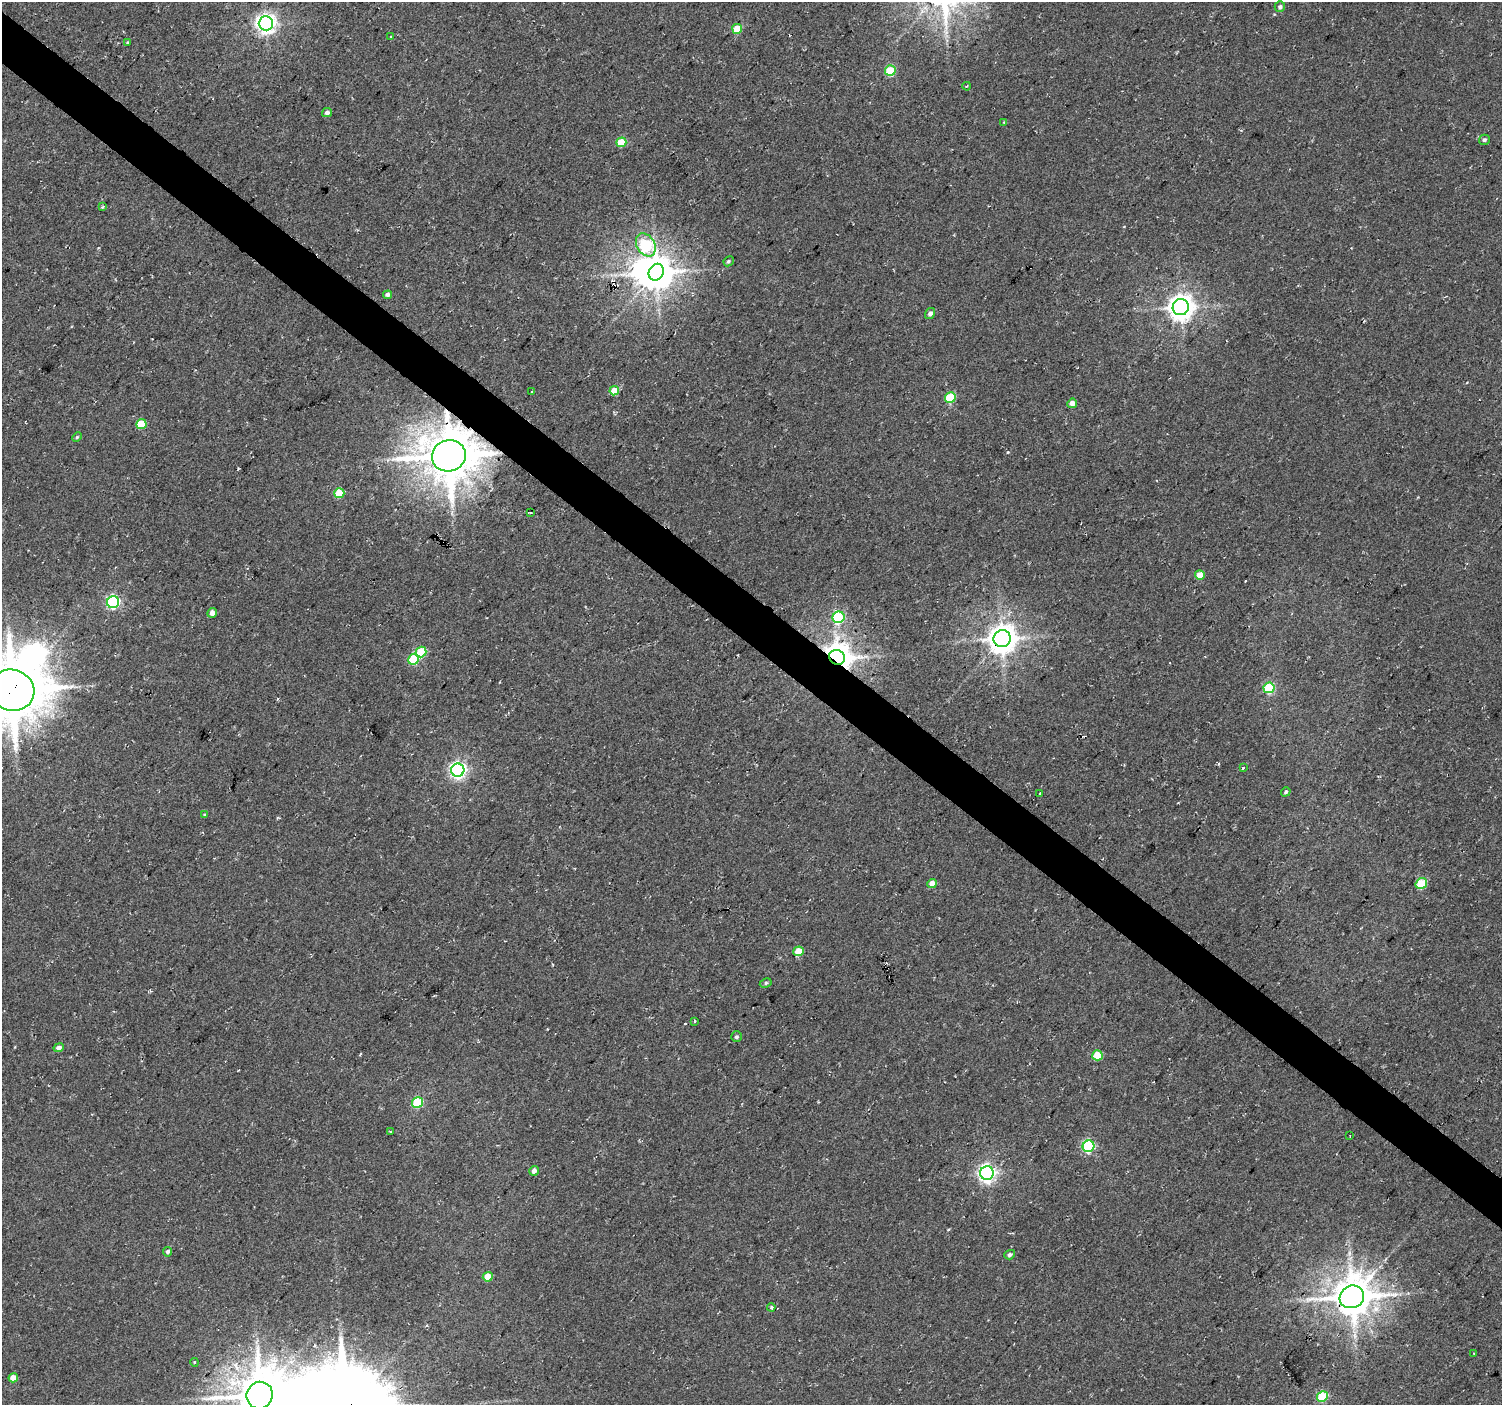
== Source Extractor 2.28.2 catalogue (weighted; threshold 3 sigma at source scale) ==
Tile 11 of 4 x 4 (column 3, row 3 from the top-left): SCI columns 3005-4504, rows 1643-3045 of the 6003 x 6026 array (HDU 1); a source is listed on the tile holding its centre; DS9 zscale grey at full resolution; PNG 1504 x 1407 px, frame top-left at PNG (2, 2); each listed source drawn as its Kron ellipse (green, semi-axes under 4 px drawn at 4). Shown black and unused: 4% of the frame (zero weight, under 2 of 3 exposures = <1% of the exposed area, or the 3 px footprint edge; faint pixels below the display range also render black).
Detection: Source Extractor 2.28.2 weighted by HDU 2 'WHT'; one run over the whole footprint, this tile lists its part. Background 0.0266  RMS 0.0082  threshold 0.0367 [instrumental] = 3 sigma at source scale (4.5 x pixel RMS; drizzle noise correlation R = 1.50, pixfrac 1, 0.0396/0.0396 arcsec/px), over >= 5 px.
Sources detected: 71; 3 inside a brighter object's white glare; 2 cosmic-ray / hot-pixel residue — neither listed nor drawn; the other 66 listed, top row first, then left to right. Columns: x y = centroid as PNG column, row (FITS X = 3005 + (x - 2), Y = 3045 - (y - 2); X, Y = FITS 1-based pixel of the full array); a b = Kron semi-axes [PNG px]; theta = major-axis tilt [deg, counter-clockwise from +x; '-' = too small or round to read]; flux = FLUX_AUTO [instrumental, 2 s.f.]
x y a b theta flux
1280 7 5 5 - 2.4
266 23 7 7 - 460
737 29 5 5 - 23
391 37 4 3 - 0.65
127 42 4 3 - 0.94
890 71 5 5 - 31
967 86 4 2 - 0.64
327 113 5 4 - 3
1004 122 4 4 - 0.76
1484 140 5 5 - 1.9
621 142 5 5 - 27
102 207 4 3 - 1.1
646 245 12 9 -57 77
729 261 5 4 - 1.3
656 272 9 7 58 1400
388 295 4 4 - 3
1181 307 8 8 - 900
930 313 6 4 56 2.7
614 391 5 4 - 16
532 392 3 2 - 1.7
950 397 5 5 - 35
1072 403 5 4 - 6.6
141 424 5 5 - 26
77 437 5 3 - 0.93
449 456 17 15 16 3700
339 493 5 5 - 29
530 513 4 2 - 1
1200 575 5 4 - 13
113 602 6 6 - 130
212 613 5 4 - 4.7
839 617 6 6 - 70
1002 638 9 8 - 1200
421 652 5 5 - 32
837 657 8 7 - 1400
414 659 6 5 - 46
1269 688 5 5 - 52
12 690 23 20 -16 4600
1243 768 3 3 - 2.2
458 770 6 6 - 270
1286 792 5 4 - 1.4
1040 794 3 2 - 1.1
205 814 4 3 - 1.1
932 883 5 4 - 11
1421 884 6 5 - 35
798 951 5 5 - 22
766 983 6 4 28 1.4
695 1021 3 3 - 3.6
736 1037 5 5 - 1.8
59 1048 5 4 - 3
1097 1055 5 5 - 24
417 1103 5 5 - 43
390 1131 3 3 - 1.6
1350 1136 3 2 - 0.96
1088 1146 6 5 - 92
534 1171 5 4 - 4.3
987 1173 7 7 - 350
167 1252 5 4 - 2
1010 1255 5 4 - 2.1
488 1277 5 4 - 15
1352 1297 12 11 - 2500
771 1307 4 3 - 1.1
1474 1353 3 3 - 2.5
194 1362 4 3 - 0.79
13 1378 5 4 - 12
260 1395 13 13 - 3100
1322 1396 5 5 - 46
Overlapping masked pixels (flux is a lower limit): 4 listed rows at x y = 449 456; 837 657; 12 690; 1352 1297
Isophote crosses this tile's border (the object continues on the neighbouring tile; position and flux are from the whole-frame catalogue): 2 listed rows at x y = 12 690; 260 1395